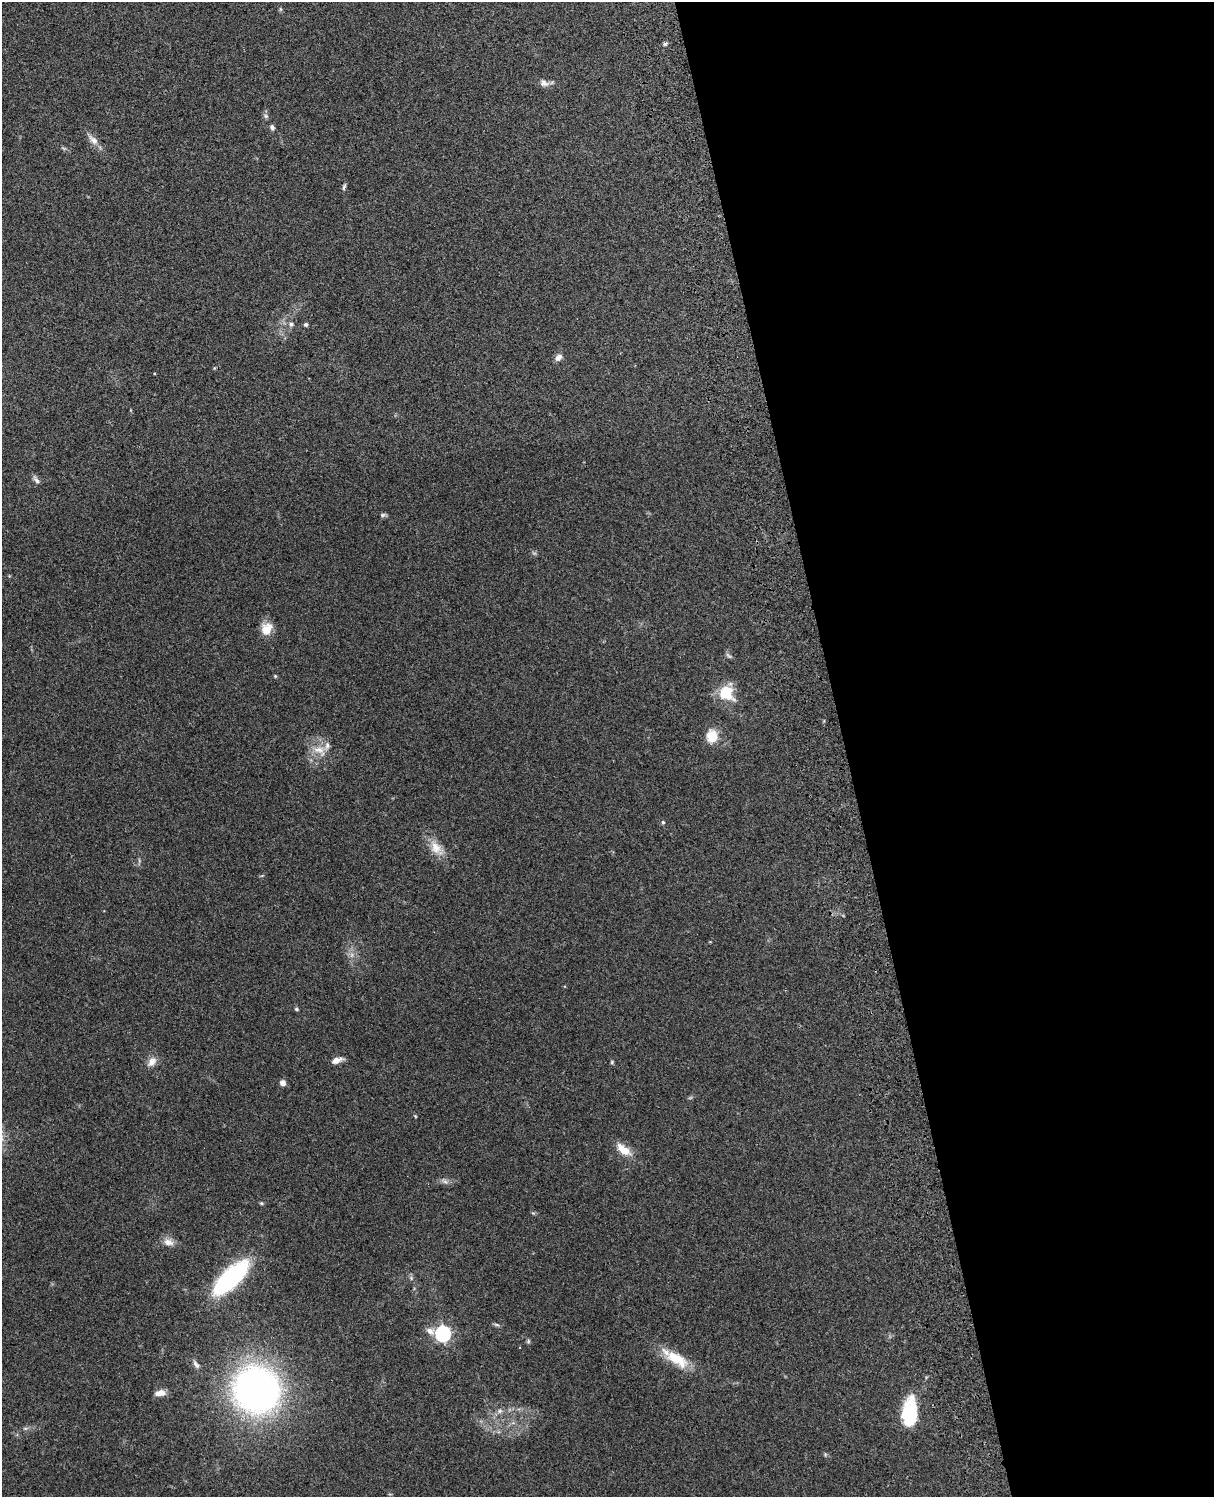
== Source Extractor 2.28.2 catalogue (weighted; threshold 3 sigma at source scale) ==
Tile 8 of 4 x 3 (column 4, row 2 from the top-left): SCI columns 3756-4967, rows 1660-3154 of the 5088 x 4927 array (HDU 1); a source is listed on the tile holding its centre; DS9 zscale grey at full resolution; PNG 1216 x 1499 px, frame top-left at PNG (2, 2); no overlay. Shown black and unused: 30% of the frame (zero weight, under 3 of 4 exposures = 6% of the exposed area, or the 3 px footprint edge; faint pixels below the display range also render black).
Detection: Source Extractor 2.28.2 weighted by HDU 2 'WHT'; one run over the whole footprint, this tile lists its part. Background 0.105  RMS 0.0065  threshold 0.0293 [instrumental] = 3 sigma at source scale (4.5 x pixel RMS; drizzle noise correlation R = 1.50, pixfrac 1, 0.05/0.05 arcsec/px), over >= 5 px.
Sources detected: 47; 2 too faint to see at this stretch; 1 inside a brighter object's white glare — not listed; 1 inside a brighter listed object's ellipse — not listed separately; the other 43 listed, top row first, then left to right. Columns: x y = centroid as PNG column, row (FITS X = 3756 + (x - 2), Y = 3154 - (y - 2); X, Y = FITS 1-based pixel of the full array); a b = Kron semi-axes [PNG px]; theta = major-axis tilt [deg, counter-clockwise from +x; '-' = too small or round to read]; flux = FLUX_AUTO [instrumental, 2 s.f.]
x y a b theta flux
280 9 6 4 -71 0.85
665 44 6 5 - 1.1
544 83 13 9 -21 3.4
266 116 6 6 - 1.4
272 127 7 5 -68 1.9
93 140 18 8 -46 4.9
344 187 9 4 71 1.3
291 324 7 6 - 1.8
306 325 5 5 - 1.1
558 357 11 8 53 3
214 368 6 3 71 0.63
36 480 13 5 -52 2.2
383 515 9 5 12 1.3
266 629 16 13 63 8.1
275 676 4 4 - 0.65
727 693 20 17 -58 18
712 736 18 14 -90 10
319 750 18 10 -6 7.7
663 822 5 5 - 1.1
436 848 23 13 -52 10
352 955 7 4 88 1.9
296 1009 5 4 - 0.97
337 1060 13 6 20 4.6
152 1062 14 9 51 4.8
612 1062 5 5 - 0.79
283 1083 7 7 - 2.8
415 1116 5 3 - 0.57
624 1150 21 10 -37 9.6
445 1181 10 5 -21 2.1
261 1203 5 4 - 0.86
533 1213 5 5 - 0.76
169 1242 15 9 -13 4.6
231 1278 38 15 43 91
496 1325 8 4 -9 1.2
443 1334 8 7 - 150
528 1341 7 4 90 0.95
677 1359 35 15 -30 19
196 1365 13 6 -55 2.3
256 1390 28 27 - 380
160 1393 13 7 9 4.6
500 1411 8 6 21 2
907 1413 34 17 73 31
25 1428 6 4 1 1.2